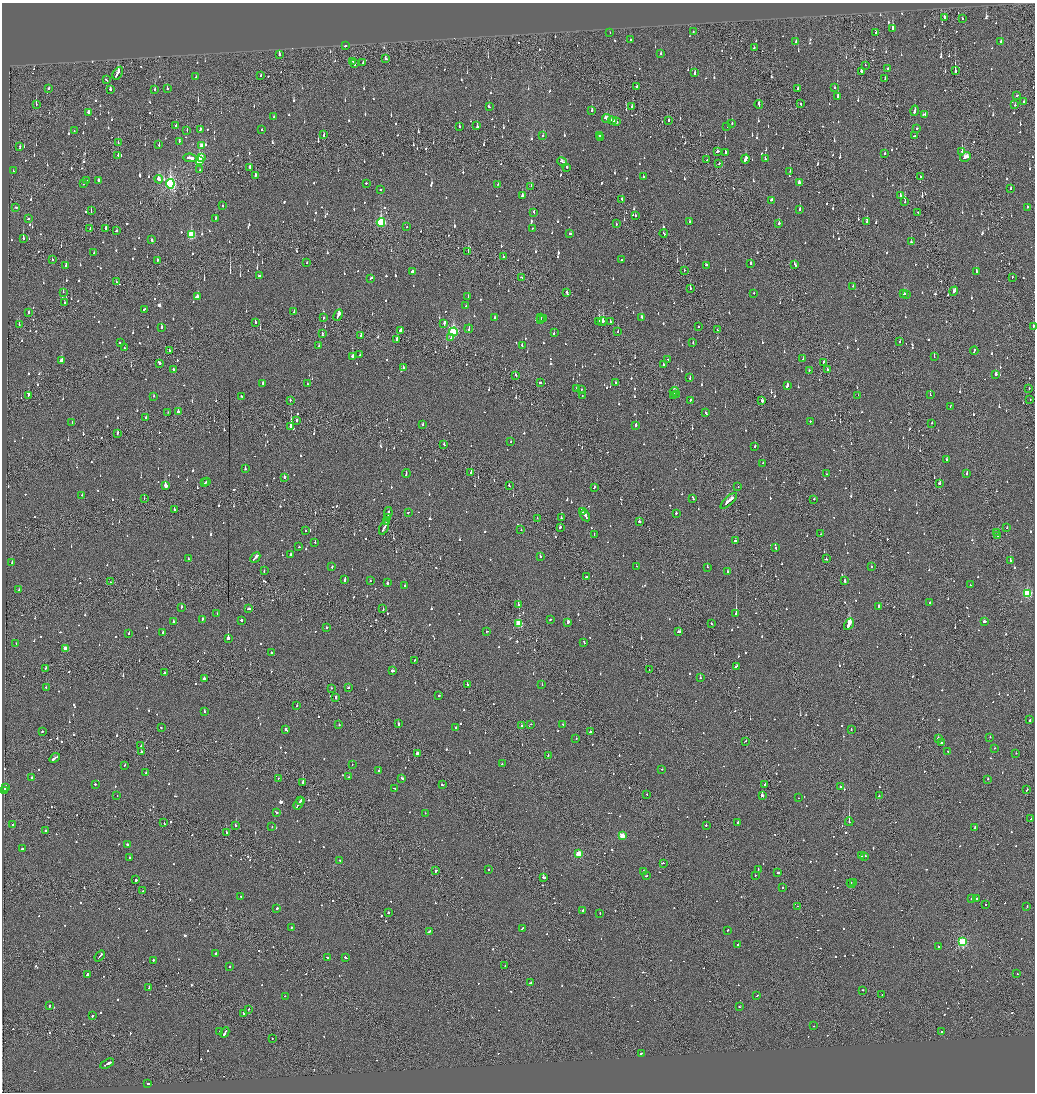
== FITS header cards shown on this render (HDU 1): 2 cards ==
NAXIS1  =                 2065
NAXIS2  =                 2180

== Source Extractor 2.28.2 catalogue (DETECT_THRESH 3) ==
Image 2065 x 2180 px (HDU 1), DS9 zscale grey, zoomed out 1/2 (1 PNG px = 2 x 2 image px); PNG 1037 x 1094 px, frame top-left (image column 1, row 2179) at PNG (2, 3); each listed source drawn as its Kron ellipse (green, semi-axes under 4 px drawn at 4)
Background -0.0921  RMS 0.063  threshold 0.188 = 3 sigma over >= 5 px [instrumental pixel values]
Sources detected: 1658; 81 cannot appear on this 1/2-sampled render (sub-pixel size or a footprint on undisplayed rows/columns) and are neither listed nor drawn; of the other 1577, the 500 brightest by FLUX_AUTO listed and drawn (1077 fainter detections omitted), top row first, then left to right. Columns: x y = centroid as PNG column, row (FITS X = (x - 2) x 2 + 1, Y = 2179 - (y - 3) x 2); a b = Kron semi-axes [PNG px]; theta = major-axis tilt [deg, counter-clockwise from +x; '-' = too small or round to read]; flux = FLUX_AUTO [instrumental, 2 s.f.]
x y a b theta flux
944 17 3 2 - 140
963 19 2 2 - 130
893 29 3 2 - 370
693 32 3 2 - 93
610 33 2 2 - 74
876 33 2 2 - 71
630 40 2 2 - 84
1001 41 2 2 - 230
796 42 3 2 - 120
345 46 2 2 - 180
754 48 2 2 - 89
661 54 2 2 - 170
279 55 2 2 - 400
386 59 3 2 - 79
353 61 2 2 - 89
363 63 3 2 - 75
354 64 4 2 - 170
865 65 2 1 - 160
888 68 2 2 - 330
955 70 3 1 - 440
861 71 3 2 - 97
118 73 7 2 57 300
695 73 3 2 - 68
261 75 3 1 - 130
196 77 2 2 - 81
885 79 3 2 - 89
106 80 3 2 - 97
636 86 3 2 - 190
49 88 2 2 - 64
798 88 2 1 - 81
835 88 2 2 - 68
110 89 2 2 - 80
167 89 2 2 - 310
155 90 3 2 - 200
1017 95 3 1 - 94
838 96 2 2 - 310
1024 101 2 2 - 66
36 104 2 1 - 140
759 104 4 2 - 160
800 104 3 1 - 84
1015 105 2 2 - 86
489 107 2 2 - 190
632 107 2 1 - 110
592 110 3 2 - 80
915 111 5 2 - 220
88 112 3 2 - 150
925 114 2 2 - 240
274 117 2 2 - 150
606 119 4 2 - 190
612 121 4 3 - 160
669 121 3 1 - 110
616 122 4 2 - 140
732 124 2 2 - 120
176 125 3 2 - 65
477 126 3 2 - 160
727 126 3 2 - 200
459 127 3 2 - 110
262 129 2 2 - 130
917 129 2 2 - 120
187 130 2 1 - 71
200 130 3 2 - 84
74 131 2 2 - 66
324 135 3 1 - 140
543 135 2 2 - 85
599 135 3 2 - 140
914 136 2 1 - 180
601 137 3 2 - 120
179 141 2 2 - 100
118 142 2 1 - 150
159 145 2 2 - 82
201 146 2 2 - 150
20 147 3 2 - 96
717 151 3 2 - 84
962 151 2 2 - 170
725 152 2 2 - 82
885 154 2 2 - 110
118 155 2 2 - 160
965 157 5 3 - 270
190 158 6 2 -9 270
202 158 2 2 - 1000
745 159 4 2 - 330
765 159 3 2 - 100
199 160 4 3 - 1200
707 160 2 1 - 62
562 162 5 2 - 220
719 163 2 2 - 220
250 167 3 2 - 110
567 167 2 2 - 82
200 170 2 1 - 140
13 171 2 2 - 70
790 171 2 2 - 74
255 175 2 2 - 190
920 176 2 2 - 81
643 177 2 2 - 140
159 179 4 2 - 340
99 180 3 2 - 100
87 181 2 2 - 440
83 183 3 2 - 72
366 183 2 2 - 110
799 183 3 3 - 100
170 184 4 4 - 2900
498 184 2 1 - 82
531 186 2 1 - 190
1011 188 2 2 - 83
380 190 2 2 - 150
522 196 2 2 - 200
900 196 3 2 - 160
622 199 2 2 - 66
771 200 2 2 - 88
905 202 2 1 - 120
223 206 2 2 - 97
16 207 2 2 - 94
1027 207 2 2 - 77
800 210 2 2 - 230
91 211 2 2 - 100
534 212 3 2 - 120
918 212 2 1 - 87
635 216 2 2 - 95
28 218 2 2 - 73
216 218 2 2 - 97
867 221 2 2 - 62
381 222 4 3 - 1200
690 222 2 2 - 140
779 223 2 2 - 540
616 224 2 1 - 70
407 227 2 1 - 72
106 228 2 2 - 120
532 228 2 2 - 140
90 229 2 1 - 150
116 231 3 2 - 110
664 233 4 2 - 130
570 234 3 2 - 74
191 235 4 3 - 580
23 239 2 2 - 350
151 240 3 2 - 120
911 242 2 2 - 120
468 252 2 2 - 450
94 253 2 2 - 72
503 257 2 2 - 200
52 259 2 2 - 98
158 260 2 2 - 74
621 260 2 2 - 62
307 263 2 2 - 68
751 263 2 2 - 170
795 264 3 2 - 120
706 265 3 2 - 69
66 266 3 2 - 90
684 270 2 2 - 130
412 271 2 2 - 240
976 272 2 2 - 160
259 276 3 2 - 86
522 277 3 1 - 100
1012 277 2 1 - 62
371 278 3 2 - 120
117 282 2 1 - 120
853 286 2 1 - 82
690 288 2 2 - 99
954 291 5 2 - 230
63 292 2 1 - 62
567 292 3 2 - 140
754 293 2 2 - 65
904 294 3 2 - 100
906 294 3 2 - 120
197 297 4 2 - 1100
468 297 2 2 - 76
64 302 2 2 - 160
466 306 2 2 - 64
144 309 3 2 - 85
29 312 2 2 - 280
294 312 2 2 - 84
338 315 6 2 63 330
540 317 2 2 - 130
641 317 3 2 - 84
323 318 2 2 - 150
494 318 2 2 - 96
540 319 2 1 - 100
544 319 2 2 - 3400
599 321 3 2 - 310
602 321 4 2 - 390
255 322 2 2 - 72
610 322 2 2 - 190
444 323 4 2 - 220
19 324 2 1 - 180
1033 326 2 2 - 77
699 327 2 1 - 150
161 328 3 2 - 91
469 329 4 2 - 180
400 330 2 2 - 160
718 330 3 2 - 160
453 332 4 3 - 1700
618 332 2 2 - 69
322 333 2 1 - 96
554 333 2 2 - 110
361 336 2 2 - 200
451 338 2 2 - 100
397 339 3 2 - 170
900 341 2 1 - 80
120 343 3 2 - 130
693 343 2 2 - 82
319 346 2 2 - 85
522 346 2 2 - 110
124 348 2 1 - 110
169 351 2 2 - 98
974 351 4 2 - 240
360 355 2 2 - 66
353 357 3 2 - 210
934 357 2 2 - 160
803 359 2 2 - 70
668 360 2 2 - 86
61 361 3 2 - 250
824 362 3 2 - 65
159 363 3 2 - 420
663 364 2 2 - 190
403 367 2 2 - 77
173 369 2 2 - 210
809 370 2 2 - 68
827 370 2 1 - 160
996 374 2 2 - 260
516 375 3 2 - 72
690 377 3 2 - 120
263 383 3 2 - 88
540 383 2 2 - 78
615 383 2 2 - 65
307 384 2 2 - 110
787 386 3 2 - 200
1029 388 2 1 - 88
576 389 2 2 - 72
581 389 2 2 - 63
674 391 4 2 - 180
676 394 3 2 - 140
29 395 2 2 - 250
674 395 2 2 - 120
858 395 2 1 - 150
930 395 2 2 - 160
154 396 2 2 - 69
242 396 2 2 - 84
582 396 2 2 - 81
290 400 2 2 - 110
691 400 2 2 - 64
1030 400 2 2 - 62
762 401 2 2 - 240
950 406 3 2 - 94
168 412 2 2 - 68
178 412 2 2 - 240
706 413 4 2 - 110
146 418 2 2 - 110
297 420 2 2 - 98
810 421 2 2 - 110
72 423 2 2 - 67
932 423 2 2 - 200
423 424 3 2 - 73
636 425 3 2 - 280
291 427 3 2 - 1400
118 433 2 1 - 320
511 442 2 2 - 71
444 444 2 2 - 62
755 446 2 2 - 160
947 460 2 2 - 220
763 463 2 2 - 85
245 469 2 2 - 200
471 472 2 2 - 180
406 474 4 2 - 120
826 474 2 2 - 110
967 474 2 2 - 140
284 477 2 2 - 300
205 482 2 1 - 76
206 482 2 2 - 92
939 483 2 2 - 63
165 486 3 2 - 880
509 486 2 1 - 110
594 487 3 2 - 62
738 487 2 2 - 100
82 495 2 2 - 67
144 498 2 1 - 89
693 498 4 2 - 170
814 499 2 1 - 120
729 501 10 2 43 530
174 509 2 2 - 170
388 512 5 2 - 210
408 512 2 2 - 110
582 512 4 2 - 290
676 513 2 2 - 95
585 516 6 2 -58 300
387 517 4 2 - 330
537 518 2 1 - 64
561 518 2 2 - 100
386 521 3 2 - 190
639 521 2 2 - 180
384 527 8 2 64 410
560 527 2 2 - 85
1007 528 2 1 - 100
521 530 2 2 - 66
305 531 2 2 - 91
997 532 2 1 - 67
821 534 2 1 - 400
594 535 2 2 - 86
997 536 2 1 - 92
735 541 4 2 - 110
315 542 2 2 - 150
299 547 2 1 - 200
776 548 2 2 - 95
291 554 2 2 - 320
540 556 2 2 - 94
255 558 6 2 48 290
188 559 3 2 - 73
826 559 2 2 - 95
1010 560 2 2 - 180
12 562 2 2 - 120
636 566 2 2 - 110
332 567 2 2 - 95
707 567 2 2 - 200
871 567 2 2 - 76
264 571 2 2 - 64
728 572 2 2 - 65
587 577 4 2 - 230
345 579 4 2 - 190
370 581 2 2 - 77
845 581 3 2 - 180
110 582 2 2 - 63
387 583 2 2 - 200
970 585 2 2 - 69
405 586 3 2 - 92
19 590 2 2 - 80
1027 593 3 3 - 990
930 603 2 2 - 96
518 605 2 2 - 150
878 606 2 2 - 120
181 607 3 2 - 84
249 609 3 2 - 70
383 609 2 2 - 130
217 614 2 2 - 63
736 614 2 2 - 1700
203 619 3 2 - 96
550 619 2 2 - 260
241 620 2 2 - 540
173 622 2 2 - 170
568 622 2 2 - 430
984 622 3 2 - 110
519 624 3 3 - 590
711 624 2 1 - 100
849 624 6 2 60 4000
326 627 2 1 - 170
163 632 2 2 - 100
487 632 3 2 - 62
679 632 3 2 - 220
129 634 2 2 - 110
228 638 2 2 - 1400
584 642 2 2 - 140
16 644 2 2 - 84
65 648 3 3 - 120
271 653 2 2 - 300
414 660 2 2 - 110
736 666 3 2 - 71
45 668 2 2 - 76
649 670 2 1 - 74
392 671 3 2 - 110
164 673 2 2 - 250
204 678 2 2 - 83
700 678 2 2 - 130
467 685 3 2 - 190
542 685 2 2 - 67
46 688 2 2 - 82
331 688 2 2 - 100
348 688 3 2 - 110
439 696 2 2 - 130
336 697 2 2 - 220
297 706 2 1 - 120
205 712 2 2 - 170
1029 720 3 2 - 370
399 724 3 2 - 260
531 724 2 2 - 64
563 724 2 2 - 72
339 725 2 2 - 120
521 726 2 2 - 82
161 727 2 1 - 110
456 728 2 2 - 110
286 729 3 2 - 160
851 729 2 2 - 76
42 731 2 2 - 180
590 731 2 2 - 78
990 737 2 2 - 70
938 738 2 2 - 270
576 739 2 2 - 100
745 741 2 2 - 63
941 743 2 2 - 100
141 746 2 2 - 130
995 748 2 2 - 120
948 751 2 2 - 64
141 752 2 2 - 420
417 753 3 2 - 230
1016 753 2 1 - 140
548 755 2 2 - 63
55 758 5 2 - 280
502 764 2 2 - 96
124 765 2 2 - 73
352 765 2 2 - 67
662 769 2 1 - 68
379 771 2 2 - 120
146 772 2 2 - 70
349 777 2 2 - 94
31 778 3 2 - 96
278 778 2 2 - 64
402 778 3 2 - 110
987 779 2 1 - 120
303 782 3 2 - 450
95 784 2 2 - 64
442 785 2 2 - 87
765 785 2 2 - 110
840 787 2 2 - 68
5 788 3 2 - 950
394 788 2 2 - 77
1027 790 2 1 - 210
4 791 3 2 - 750
647 795 2 2 - 98
762 795 2 2 - 380
117 796 2 2 - 71
879 796 2 2 - 89
798 798 2 1 - 88
301 800 4 2 - 180
299 803 7 2 58 340
276 812 3 2 - 140
425 813 2 2 - 75
1031 818 2 1 - 280
849 822 4 2 - 120
164 823 3 1 - 110
738 823 2 2 - 330
13 824 2 1 - 260
235 825 2 2 - 110
706 825 2 2 - 110
272 827 2 2 - 70
975 828 3 2 - 140
45 831 2 2 - 170
226 832 2 2 - 180
622 836 3 3 - 330
127 844 2 2 - 220
23 849 2 2 - 200
579 854 3 3 - 510
861 856 4 1 - 110
865 856 3 2 - 100
130 857 2 1 - 140
340 860 3 2 - 83
663 863 3 2 - 70
488 869 2 2 - 87
758 869 2 2 - 67
436 871 2 2 - 140
644 871 2 2 - 98
778 873 3 2 - 84
755 875 2 2 - 69
646 876 3 2 - 93
543 877 2 2 - 350
136 880 2 2 - 410
853 883 3 1 - 120
851 884 4 1 - 200
783 888 2 2 - 84
143 891 2 1 - 63
241 896 2 1 - 77
971 899 2 2 - 71
976 899 2 2 - 270
985 905 2 2 - 90
797 906 2 1 - 81
1027 906 2 2 - 120
277 908 3 2 - 160
582 910 2 2 - 79
388 912 2 2 - 190
600 913 2 2 - 97
291 927 2 1 - 100
522 928 3 2 - 120
727 930 2 2 - 110
429 931 4 2 - 180
962 942 3 3 - 1400
738 944 2 2 - 73
938 947 2 2 - 70
215 953 2 2 - 310
100 956 6 1 51 260
346 957 3 2 - 95
328 958 3 2 - 180
153 960 2 2 - 140
229 966 2 2 - 93
505 966 2 1 - 120
87 974 3 2 - 130
1017 974 2 2 - 120
530 983 3 2 - 120
149 987 4 2 - 180
862 990 2 2 - 170
882 995 2 2 - 73
285 996 2 2 - 82
757 996 3 1 - 66
50 1006 2 2 - 220
739 1007 2 2 - 200
249 1009 2 2 - 80
243 1013 3 2 - 66
92 1016 2 2 - 130
814 1026 2 2 - 72
941 1031 2 2 - 87
219 1032 2 1 - 340
225 1032 5 2 - 210
272 1039 2 1 - 96
641 1053 2 2 - 99
107 1064 7 2 27 390
148 1084 2 2 - 330
At the frame edge (FLAGS 8, measured only in part): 1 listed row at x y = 1033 326
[1077 fainter detections neither listed nor drawn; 81 sub-pixel or undisplayed-footprint detections neither listed nor drawn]